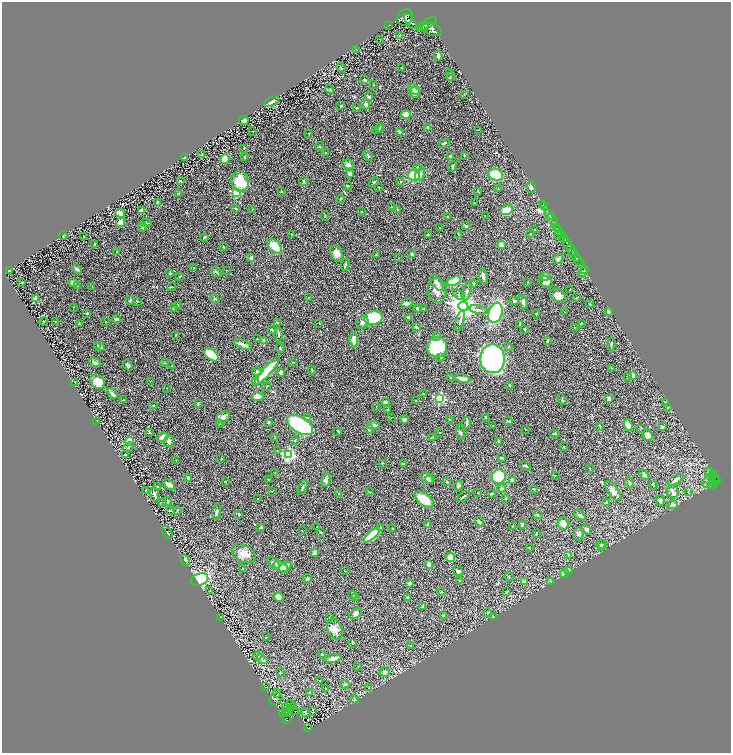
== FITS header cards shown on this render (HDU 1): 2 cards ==
NAXIS1  =                 1458
NAXIS2  =                 1501

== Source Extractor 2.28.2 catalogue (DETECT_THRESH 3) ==
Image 1458 x 1501 px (HDU 1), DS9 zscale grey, zoomed out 1/2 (1 PNG px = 2 x 2 image px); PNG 733 x 755 px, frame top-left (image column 2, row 1501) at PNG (2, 2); each listed source drawn as its Kron ellipse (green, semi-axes under 4 px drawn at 4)
Background 0.948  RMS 0.032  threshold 0.0961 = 3 sigma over >= 5 px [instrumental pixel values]
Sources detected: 443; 20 cannot appear on this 1/2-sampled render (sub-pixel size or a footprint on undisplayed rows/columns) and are neither listed nor drawn; the other 423 listed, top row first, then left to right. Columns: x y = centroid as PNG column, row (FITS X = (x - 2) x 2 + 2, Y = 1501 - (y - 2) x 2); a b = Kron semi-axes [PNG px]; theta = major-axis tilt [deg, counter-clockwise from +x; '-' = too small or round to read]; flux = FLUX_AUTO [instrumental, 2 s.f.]
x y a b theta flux
405 17 9 7 53 4100
410 21 8 4 -54 2800
427 24 11 3 31 2600
388 26 2 1 - 21
425 27 2 2 - 450
432 29 11 6 -22 3700
399 35 3 3 - 5.1
380 40 3 1 - 1.7
356 49 2 1 - 1.9
438 56 5 3 - 15
341 68 5 3 - 8
401 68 2 2 - 3.7
449 73 2 1 - 2.5
451 76 3 2 - 2.5
365 80 2 2 - 18
373 85 2 2 - 3.1
330 89 4 3 - 7.9
414 89 6 4 -30 22
415 92 5 5 - 45
464 94 2 1 - 2.1
369 97 4 3 - 13
272 102 8 3 27 20
365 104 5 4 - 22
341 106 3 2 - 6.2
357 108 3 2 - 3.4
406 114 5 3 - 68
244 120 5 3 - 17
379 128 5 2 - 3.6
427 128 3 3 - 9.4
376 130 3 2 - 2.2
478 130 2 2 - 1.8
253 131 2 1 - 1.4
399 131 4 3 - 12
309 133 3 2 - 2.9
444 143 5 2 - 6.4
320 147 4 3 - 4.1
244 148 3 2 - 2.7
326 152 2 2 - 5.8
202 155 4 2 - 8
368 155 6 2 -63 6
464 155 3 2 - 4.9
450 156 3 2 - 16
184 157 2 2 - 10
245 158 3 2 - 8
225 159 5 4 - 85
348 165 6 5 - 17
453 166 5 2 - 8.5
418 167 3 3 - 4.5
350 174 3 3 - 18
420 174 7 4 64 21
414 175 6 5 - 140
496 175 7 5 -20 160
181 181 4 3 - 5.9
240 181 10 8 -70 180
401 181 3 2 - 3.6
304 182 5 3 - 5.6
374 182 5 3 - 8.1
348 186 4 3 - 5.7
379 187 3 2 - 2.9
531 187 6 3 -73 16
498 189 3 2 - 3.2
478 191 3 2 - 3.3
236 192 3 3 - 480
281 192 2 2 - 2.6
179 193 4 3 - 4.4
340 199 4 3 - 6.9
158 203 3 3 - 23
474 203 3 2 - 1.9
542 204 3 1 - 27
544 206 2 1 - 20
392 207 3 2 - 2.1
235 209 4 3 - 6.6
252 209 2 2 - 2.8
141 210 3 3 - 36
398 210 3 2 - 5.7
506 210 6 5 - 81
362 211 2 2 - 2.2
120 213 5 4 - 35
485 215 2 1 - 1.7
549 215 5 3 - 1700
325 216 4 2 - 4.5
448 217 2 2 - 3
552 220 6 2 -55 960
121 222 5 4 - 46
146 223 5 2 - 6.1
554 225 4 2 - 250
466 226 3 2 - 11
143 227 4 3 - 12
439 228 2 1 - 1.6
556 228 4 2 - 280
535 230 2 2 - 2.2
559 230 3 2 - 380
291 234 2 2 - 3.8
428 234 3 3 - 3.3
459 234 2 2 - 3.2
530 234 2 2 - 3.7
562 234 4 2 - 210
63 235 4 3 - 4.9
558 235 3 1 - 72
83 236 3 2 - 2.5
204 237 4 1 - 5.6
563 238 5 3 - 690
567 244 6 3 -62 1500
94 245 3 2 - 6.9
501 245 3 2 - 34
275 246 9 5 -43 100
223 247 4 2 - 3.5
571 249 2 2 - 380
117 252 2 2 - 4.4
573 252 5 2 - 760
337 253 8 6 -65 40
412 254 3 3 - 15
376 255 3 3 - 5.1
576 257 2 2 - 180
251 258 4 3 - 18
398 258 2 1 - 2.1
558 259 5 3 - 19
578 261 2 2 - 72
345 265 6 2 76 14
581 265 2 1 - 32
194 268 3 2 - 3.6
77 269 5 3 - 12
584 269 2 1 - 9.4
226 270 2 1 - 1.7
9 271 2 2 - 8.5
217 272 6 2 -43 6.1
583 272 5 4 - 14
170 273 3 2 - 7.4
483 276 8 3 -80 22
545 276 5 4 - 32
179 277 3 2 - 4.3
454 281 7 4 21 250
21 282 3 2 - 3.1
73 282 4 3 - 27
528 282 2 2 - 2.6
546 282 7 5 -20 26
437 283 9 5 -53 34
473 284 3 2 - 5.3
77 286 3 2 - 10
92 287 2 2 - 2.1
172 287 5 2 - 4.5
437 290 12 9 -84 64
570 290 3 2 - 2.4
467 292 10 3 76 14
459 295 7 4 -38 14
558 296 8 6 -27 51
309 297 2 1 - 1.9
35 298 4 3 - 25
576 298 2 2 - 4.3
214 299 5 3 - 7.4
130 300 4 3 - 5.5
137 301 3 2 - 3
514 301 5 3 - 9.4
523 302 7 3 -71 20
407 303 6 3 5 27
590 303 2 2 - 4.9
178 306 3 2 - 5.1
463 306 5 4 - 8200
73 307 2 1 - 1.8
174 307 4 3 - 11
418 308 4 3 - 16
423 309 4 3 - 4.2
479 310 9 3 -12 14
608 311 4 2 - 11
564 312 2 1 - 3.6
87 313 2 2 - 9.1
495 313 10 6 71 510
536 314 4 2 - 3.9
409 317 4 3 - 4.7
373 318 9 7 4 310
117 319 4 2 - 9.2
44 321 4 1 - 3.9
56 321 2 2 - 2.2
460 321 10 3 75 13
106 322 2 1 - 2
362 322 7 6 - 22
277 323 3 3 - 7.2
319 323 2 2 - 1.9
581 323 3 2 - 3.7
79 324 3 3 - 4.2
519 325 3 2 - 6.3
416 327 3 3 - 11
574 327 2 2 - 4.6
525 329 4 3 - 5.6
271 330 3 2 - 5.5
279 334 7 3 -88 8.7
176 335 3 2 - 3.1
436 336 3 3 - 7.1
257 339 2 2 - 5.1
264 340 3 3 - 16
354 340 7 3 -85 54
547 341 4 3 - 5.1
243 344 9 2 -21 38
611 344 6 2 86 4.9
97 345 2 2 - 3.9
509 346 3 2 - 3.5
100 347 5 3 - 13
437 347 10 10 - 330
280 348 5 2 - 5.2
211 355 8 5 -41 210
441 358 2 2 - 13
493 359 14 12 -89 2500
293 362 2 1 - 1.9
95 363 6 4 -26 18
165 363 4 2 - 4.1
128 365 6 4 -49 16
172 366 3 2 - 5.6
612 368 2 2 - 2.1
312 370 4 2 - 3.9
257 371 5 3 - 8.9
267 371 18 4 49 310
281 372 3 2 - 28
632 375 4 3 - 30
628 376 3 2 - 3.4
451 378 3 3 - 4
462 379 8 3 -12 33
151 381 2 1 - 1.8
255 381 3 3 - 12
75 382 2 1 - 2.5
98 382 8 6 -38 110
510 385 3 3 - 4.7
267 386 5 2 - 4
167 388 2 2 - 1.8
112 394 6 3 -51 21
423 394 3 2 - 4.3
257 396 6 4 -5 61
440 398 4 3 - 940
609 398 4 3 - 19
562 399 5 2 - 4.9
123 400 2 2 - 7.4
416 401 3 2 - 2.8
385 402 3 3 - 14
665 402 2 2 - 3
198 403 3 2 - 4.3
153 405 2 2 - 4.4
376 407 2 1 - 1.8
668 407 3 2 - 2.9
388 410 2 2 - 4.7
223 417 7 5 28 25
486 417 3 2 - 12
308 418 3 3 - 5.6
391 418 2 2 - 2.1
404 419 4 3 - 16
449 419 2 2 - 2.7
97 421 2 1 - 20
508 421 4 2 - 6.8
268 422 2 2 - 16
467 423 6 3 -90 14
220 424 2 1 - 1.8
300 425 14 8 -31 990
374 425 6 3 8 19
628 425 6 4 -70 71
493 426 2 1 - 2
600 427 4 2 - 4.2
662 427 3 3 - 12
641 428 2 2 - 2.4
369 429 5 3 - 9.8
526 429 2 1 - 1.7
338 431 4 2 - 7
149 432 4 2 - 6.6
440 432 2 2 - 2.2
461 433 7 2 -76 6.6
555 434 5 2 - 4.5
647 435 5 5 - 27
163 437 6 4 18 31
275 437 3 2 - 2.7
433 437 3 2 - 4.2
129 441 4 3 - 94
169 441 6 5 - 20
294 441 3 3 - 5.7
499 441 3 2 - 17
128 447 6 4 35 7.9
564 447 3 2 - 2.8
277 450 2 2 - 2.5
288 454 4 4 - 1500
126 455 2 2 - 8
221 458 2 2 - 2.1
502 458 3 2 - 8.3
176 461 2 2 - 2.1
382 463 2 1 - 1.8
404 464 4 2 - 4.8
525 466 6 3 -21 8.7
590 468 2 2 - 3.6
709 472 5 4 - 9.9
275 473 2 2 - 2.2
644 474 6 3 -44 8.8
714 474 4 2 - 110
555 475 2 2 - 1.8
499 477 7 7 - 220
715 477 4 2 - 160
188 478 4 4 - 11
427 478 7 5 -24 21
269 480 3 3 - 3.8
326 480 7 4 79 23
429 480 4 3 - 9.4
512 480 4 3 - 12
676 480 9 4 30 26
708 480 7 3 60 13
712 480 2 1 - 88
226 481 3 3 - 3.3
714 481 2 1 - 170
717 481 3 2 - 280
447 482 3 2 - 3.2
629 482 5 3 - 8.5
712 482 3 2 - 130
169 485 7 4 -38 28
712 485 5 2 - 62
157 486 2 1 - 3.1
458 486 5 4 - 11
653 486 2 2 - 2
302 488 8 3 65 10
502 488 4 4 - 14
534 489 3 2 - 7.3
146 491 3 1 - 4.9
272 491 2 1 - 1.8
613 491 11 5 -55 34
688 491 3 2 - 3
370 492 3 2 - 2.8
673 492 6 5 - 19
339 493 3 2 - 3.1
478 493 2 2 - 2.5
155 494 8 3 -82 12
491 494 3 2 - 17
463 496 7 2 41 10
506 498 3 2 - 6.1
258 499 2 1 - 3.3
424 500 11 6 -37 91
660 500 5 4 - 23
167 501 4 2 - 4.5
162 503 4 2 - 4.7
606 503 3 2 - 15
673 504 5 4 - 20
170 510 3 2 - 5.1
177 510 2 2 - 2.8
217 512 8 3 82 14
239 514 3 2 - 8.2
537 515 4 3 - 14
580 515 7 3 -32 21
479 522 5 3 - 11
563 523 6 5 - 43
427 525 3 2 - 13
522 525 4 2 - 12
512 526 3 3 - 3.3
261 527 4 2 - 6.4
316 527 2 1 - 1.6
380 527 4 2 - 8.1
392 528 2 2 - 2.9
586 529 5 4 - 21
302 530 2 1 - 1.9
321 532 2 2 - 10
167 533 7 2 -57 6.2
536 534 3 2 - 6.1
579 534 7 5 77 20
372 535 10 4 41 230
601 544 5 4 - 8.6
529 547 2 1 - 1.6
601 547 3 3 - 4.6
244 553 13 8 -31 58
314 553 3 2 - 28
569 555 4 3 - 6.6
451 557 4 4 - 57
185 560 6 3 -58 8.6
273 563 7 4 -43 30
429 565 2 2 - 53
281 567 8 5 -30 77
285 567 7 4 33 28
242 568 2 1 - 1.6
344 571 2 2 - 1.5
458 571 5 3 - 11
568 571 4 3 - 6.1
564 573 4 3 - 17
509 577 4 2 - 5.1
200 579 9 6 15 1000
307 579 5 3 - 16
460 581 4 2 - 4.9
525 581 2 2 - 29
551 581 3 3 - 4.3
410 583 4 3 - 12
210 591 4 2 - 3.3
441 592 4 2 - 5.2
507 592 3 2 - 2.7
352 595 4 3 - 8.2
278 597 5 4 - 47
355 597 2 2 - 4
408 597 2 2 - 31
423 606 3 3 - 9.7
488 612 3 2 - 3.7
356 613 7 4 37 21
444 616 4 3 - 6.1
493 616 3 2 - 2.8
221 617 2 1 - 2.3
329 618 2 1 - 3.4
335 629 10 7 -65 47
266 637 2 2 - 1.8
352 643 3 2 - 3.3
410 646 2 1 - 1.7
322 655 4 2 - 6.3
257 656 4 3 - 17
262 659 6 3 -40 9.1
333 659 9 3 9 55
358 667 2 2 - 2.4
280 672 3 3 - 3.7
385 672 5 4 - 17
319 681 3 2 - 3.6
345 684 4 3 - 7.5
265 687 2 1 - 1.7
369 688 3 2 - 3.6
326 689 2 2 - 3.7
277 693 4 2 - 4.3
310 693 4 3 - 9
276 699 7 5 36 11
355 699 4 2 - 5.5
291 703 2 1 - 60
285 707 2 2 - 3.5
293 707 2 1 - 1.1
295 711 2 1 - 1.2
313 711 2 1 - 28
286 712 2 1 - 3.6
288 712 2 2 - 4.1
306 713 4 3 - 4.8
283 714 3 2 - 5.3
286 720 3 2 - 62
308 728 4 2 - 51
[20 sub-pixel or undisplayed-footprint detections neither listed nor drawn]